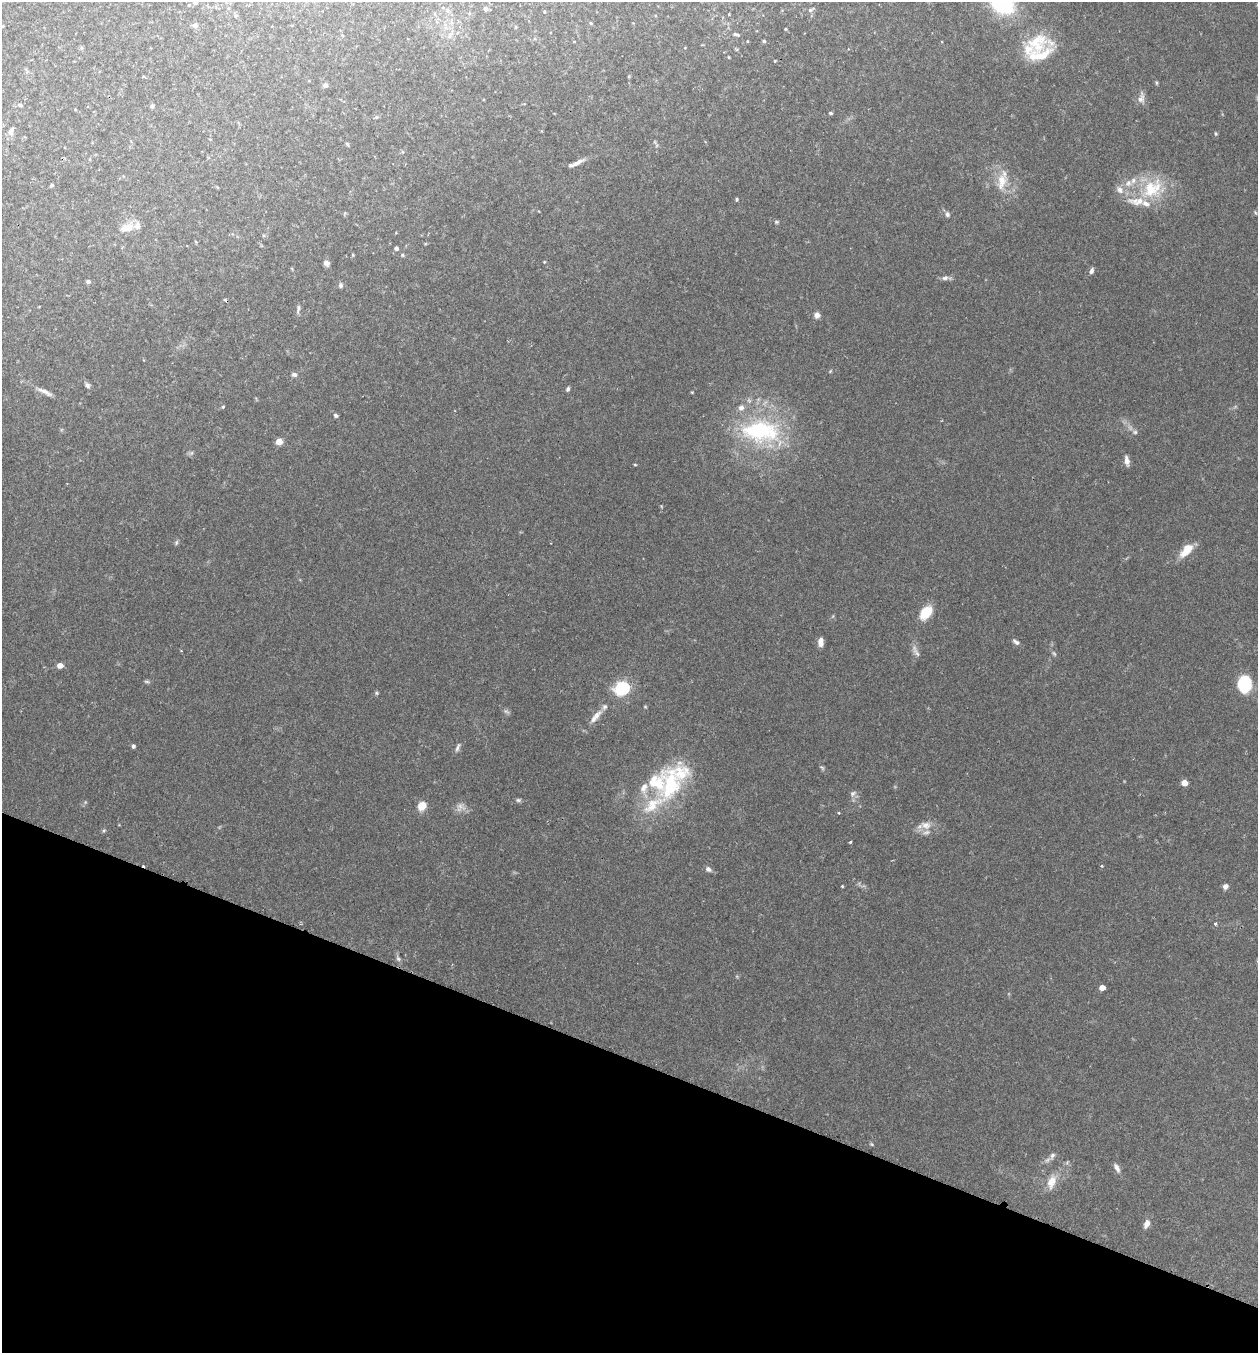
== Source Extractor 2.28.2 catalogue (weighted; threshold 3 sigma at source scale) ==
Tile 15 of 4 x 4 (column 3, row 4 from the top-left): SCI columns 2701-3956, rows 23-1373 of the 5530 x 5451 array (HDU 1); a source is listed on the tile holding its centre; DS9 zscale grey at full resolution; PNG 1260 x 1355 px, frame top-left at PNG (2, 2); no overlay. Shown black and unused: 22% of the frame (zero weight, under 2 of 3 exposures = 3% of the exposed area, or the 3 px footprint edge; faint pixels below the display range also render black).
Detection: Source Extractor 2.28.2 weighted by HDU 2 'WHT'; one run over the whole footprint, this tile lists its part. Background 0.106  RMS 0.0064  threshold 0.0286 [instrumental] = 3 sigma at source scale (4.5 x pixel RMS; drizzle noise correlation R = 1.50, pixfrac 1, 0.05/0.05 arcsec/px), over >= 5 px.
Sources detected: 113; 2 too faint to see at this stretch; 2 cosmic-ray / hot-pixel residue — not listed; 13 inside a brighter listed object's ellipse — not listed separately; the other 96 listed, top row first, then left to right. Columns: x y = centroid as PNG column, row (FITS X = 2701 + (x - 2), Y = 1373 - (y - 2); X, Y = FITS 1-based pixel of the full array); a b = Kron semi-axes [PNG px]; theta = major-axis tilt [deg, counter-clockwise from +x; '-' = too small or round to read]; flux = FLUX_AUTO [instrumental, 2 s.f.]
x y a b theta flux
195 2 6 5 - 1.5
1002 4 19 12 -34 74
189 5 4 4 - 0.5
485 8 6 5 - 1.3
811 10 10 5 27 1.4
591 23 4 3 - 0.6
195 25 8 6 2 1.7
785 29 3 3 - 0.55
736 34 8 3 -16 1.2
747 41 4 2 - 0.37
764 41 4 4 - 0.89
1037 43 38 25 9 27
82 48 5 3 - 0.76
728 57 4 3 - 0.43
775 61 3 3 - 0.52
144 76 4 3 - 0.75
1156 83 6 3 -82 0.74
325 85 6 6 - 1.7
1141 99 12 10 54 3.5
20 105 6 5 - 1.5
152 106 6 4 89 1.1
830 113 5 4 - 0.94
376 117 6 5 - 0.86
11 131 12 7 74 3
1216 134 6 4 -59 0.68
347 144 5 4 - 0.76
577 162 19 5 29 3.5
1001 182 25 13 76 11
52 185 4 3 - 1
1152 189 34 23 38 29
1120 190 12 8 -60 3.8
737 199 5 4 - 0.75
1256 213 6 3 -70 0.64
947 214 7 6 - 1.7
776 222 6 4 -20 0.85
127 228 16 9 13 7.3
396 248 4 4 - 1.5
353 255 4 4 - 0.56
402 255 5 4 - 0.78
544 262 4 3 - 0.44
326 263 8 6 -30 2.2
1091 271 8 5 73 1.7
945 278 10 6 15 2
88 281 5 4 - 1.5
340 285 7 6 - 1.5
298 309 12 4 82 1.6
817 315 8 7 - 2.5
294 375 7 6 - 1.6
87 385 8 6 -51 1.6
568 389 6 4 70 1.1
45 392 22 6 -25 4
223 407 4 3 - 0.91
336 415 6 5 - 1.3
760 431 56 29 -4 67
1135 432 6 6 - 1.2
279 441 5 5 - 9.7
1127 461 11 5 -80 3.3
635 464 4 3 - 0.55
176 542 8 4 71 1
1186 550 19 9 48 10
926 612 14 10 49 15
821 642 9 5 89 3.8
1016 642 11 5 -37 1.8
916 651 20 5 -64 2.8
1054 654 8 5 -62 1.1
60 665 5 4 - 5.1
147 682 8 3 -19 0.87
1244 684 20 16 85 19
622 688 7 6 - 120
376 693 5 5 - 0.8
645 707 5 3 - 0.54
596 715 17 9 47 5.2
133 746 5 4 - 1.1
458 747 13 4 68 1.6
822 768 8 3 -44 0.88
1184 783 6 5 - 4.4
670 784 48 27 87 51
853 793 9 6 37 1.9
518 800 6 6 - 1.1
422 806 7 6 - 12
839 813 4 2 - 0.46
926 825 16 12 -9 6.5
104 830 5 4 - 0.8
850 842 3 3 - 0.91
1102 866 4 3 - 0.63
708 869 8 6 -34 2.1
842 886 4 3 - 0.54
1225 886 6 6 - 2.4
1215 924 5 4 - 1
398 959 8 6 -49 1.4
1102 988 5 4 - 5.7
872 1144 6 4 -87 0.72
1052 1156 10 7 63 2.3
1117 1168 13 6 -62 2.6
1052 1182 21 11 71 7.9
1147 1224 10 6 69 3.6
Isophote crosses this tile's border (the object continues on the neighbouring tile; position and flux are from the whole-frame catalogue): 2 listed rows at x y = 195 2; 1002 4